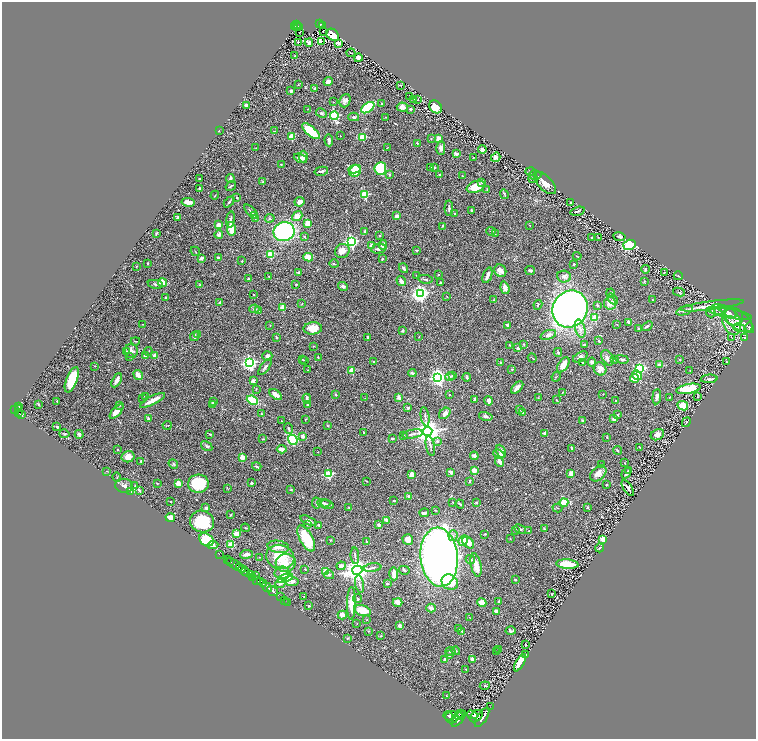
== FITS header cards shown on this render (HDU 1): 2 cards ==
NAXIS1  =                 1508
NAXIS2  =                 1474

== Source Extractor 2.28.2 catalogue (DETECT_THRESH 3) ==
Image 1508 x 1474 px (HDU 1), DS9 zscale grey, zoomed out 1/2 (1 PNG px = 2 x 2 image px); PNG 758 x 741 px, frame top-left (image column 1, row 1474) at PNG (2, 2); each listed source drawn as its Kron ellipse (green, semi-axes under 4 px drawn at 4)
Background 0.715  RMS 0.03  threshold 0.0905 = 3 sigma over >= 5 px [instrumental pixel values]
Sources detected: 551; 23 cannot appear on this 1/2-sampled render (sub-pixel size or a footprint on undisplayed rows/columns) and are neither listed nor drawn; of the other 528, the 500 brightest by FLUX_AUTO listed and drawn (28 fainter detections omitted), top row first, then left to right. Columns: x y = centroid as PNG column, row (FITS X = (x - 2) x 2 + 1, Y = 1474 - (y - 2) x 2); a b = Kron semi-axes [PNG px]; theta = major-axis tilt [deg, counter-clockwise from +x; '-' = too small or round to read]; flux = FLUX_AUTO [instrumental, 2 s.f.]
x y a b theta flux
320 24 2 2 - 57
296 25 2 2 - 95
322 25 2 1 - 14
299 26 2 1 - 21
295 27 2 1 - 9.3
297 27 2 1 - 14
323 31 2 1 - 4.1
300 32 2 1 - 5.2
333 35 7 5 -41 170
321 41 4 3 - 45
298 43 3 1 - 30
309 43 4 3 - 17
338 43 3 2 - 30
351 53 4 1 - 2.6
295 56 3 2 - 5.1
358 58 4 4 - 34
328 81 5 3 - 31
298 85 3 3 - 3.3
401 85 3 3 - 3.3
314 89 3 2 - 7.7
291 91 4 3 - 9.8
410 96 3 1 - 2.6
414 99 3 3 - 7.1
417 100 4 2 - 2.6
345 101 7 5 68 22
333 102 2 2 - 2.6
382 104 3 2 - 4.6
246 105 3 2 - 17
402 107 5 4 - 39
435 107 7 5 -46 93
368 108 7 4 36 250
308 109 3 2 - 3.1
410 109 3 2 - 7.9
321 113 6 3 -26 11
334 116 4 3 - 640
354 117 5 3 - 10
386 117 2 1 - 3.1
219 130 3 2 - 2.4
274 131 3 2 - 3.7
311 131 11 4 -40 170
291 136 3 3 - 190
340 136 2 1 - 3.1
362 137 3 3 - 200
431 139 2 2 - 2.1
439 139 3 3 - 57
329 140 6 3 -87 14
417 143 3 3 - 4.7
256 148 2 2 - 2.5
387 148 3 2 - 2.5
441 148 7 4 -89 20
482 149 4 4 - 22
456 154 2 2 - 56
303 157 6 4 90 32
473 157 2 1 - 3.2
496 157 5 4 - 19
300 158 7 3 -23 18
281 164 3 2 - 2.2
430 167 3 2 - 7.2
434 167 2 2 - 8.9
380 168 6 6 - 260
355 169 6 4 12 89
321 171 7 2 13 11
355 171 6 5 - 110
530 171 5 2 - 3.8
440 174 2 2 - 16
389 175 3 3 - 5.7
535 175 6 5 - 11
462 176 2 2 - 5.1
199 179 2 2 - 5.1
230 179 4 2 - 17
533 179 5 2 - 5.6
263 182 2 2 - 6.7
482 183 4 3 - 6.2
545 183 14 7 -47 54
231 186 5 2 - 5.7
476 187 9 5 20 93
200 189 3 2 - 13
487 189 2 2 - 4.2
504 194 5 2 - 5.2
215 195 4 1 - 2.3
365 195 3 3 - 310
237 198 3 2 - 3
188 202 6 3 -10 50
229 202 6 2 47 8.6
299 202 5 4 - 30
571 202 2 1 - 5.8
449 208 8 2 -89 9.9
471 210 3 2 - 6.5
251 211 9 2 -47 12
577 211 7 2 15 8.4
455 214 3 2 - 6.1
254 216 3 2 - 6.8
297 216 5 4 - 46
397 216 3 3 - 29
178 218 3 2 - 9.7
255 218 3 2 - 4.1
270 218 5 3 - 7.4
231 219 8 3 82 16
307 223 3 3 - 50
219 225 2 2 - 96
530 225 2 2 - 2.1
442 226 3 2 - 2.8
231 229 7 3 -80 130
491 231 5 2 - 4.6
284 232 10 9 - 830
365 232 4 3 - 15
156 233 3 2 - 8.3
495 233 3 2 - 4
219 235 4 3 - 25
380 235 4 3 - 4.7
304 236 3 3 - 6.4
598 237 3 2 - 2.6
619 237 6 3 -10 8.3
591 238 2 2 - 3.7
351 242 4 3 - 1300
383 245 4 4 - 34
629 245 6 5 - 300
371 246 4 3 - 21
379 249 7 4 10 21
416 250 3 2 - 6.1
195 251 5 1 - 2.4
342 251 7 7 - 53
270 254 3 3 - 210
577 256 4 1 - 3.2
218 257 3 3 - 7.2
308 257 5 4 - 64
201 258 3 3 - 25
382 259 3 2 - 4.6
242 261 2 2 - 9.6
147 263 3 2 - 3.7
334 264 5 3 - 5.6
574 264 2 2 - 15
137 266 3 2 - 2.5
404 268 5 3 - 9.1
645 269 4 3 - 10
530 270 5 3 - 14
500 271 6 5 - 35
664 272 2 1 - 2.9
299 273 4 3 - 11
416 275 2 2 - 2.2
438 275 2 2 - 5.2
487 275 8 3 69 25
269 276 3 2 - 2.8
564 276 7 6 - 18
678 276 4 2 - 3.6
249 279 4 3 - 8.9
425 279 7 3 -7 8.4
401 281 5 4 - 22
644 281 3 3 - 5.5
162 282 5 3 - 110
441 283 3 2 - 6.1
155 284 8 3 -9 11
200 285 3 2 - 4.7
296 285 3 2 - 3.2
343 286 5 4 - 13
505 288 6 4 -72 35
679 292 6 3 -8 8.1
611 293 4 2 - 6.5
420 294 4 4 - 2400
254 295 2 2 - 8.5
447 296 3 2 - 2.3
165 298 2 2 - 7.9
613 299 6 4 -50 12
494 300 3 2 - 3.3
652 300 3 2 - 3.4
220 302 4 3 - 7
610 303 6 6 - 44
302 304 3 3 - 3.6
538 305 5 3 - 7.2
597 305 3 2 - 6.4
712 305 32 4 7 93
283 307 2 2 - 130
254 309 5 4 - 14
570 309 19 17 59 3000
718 309 8 5 -1 23
684 310 8 4 20 18
259 311 4 2 - 5.6
727 311 10 4 -29 17
711 313 4 2 - 4.4
730 313 22 4 -10 38
595 317 3 3 - 190
733 317 10 8 -34 34
738 320 16 9 -37 62
628 322 3 3 - 13
731 322 13 9 -71 58
143 324 3 2 - 2.6
617 324 3 2 - 3.4
270 325 2 2 - 2.9
507 325 3 2 - 13
647 326 6 3 39 8.3
313 328 9 6 5 72
639 328 4 2 - 4.4
739 328 6 3 -15 8.8
750 328 5 3 - 21
580 329 9 5 -74 30
403 331 4 3 - 6.3
198 335 2 2 - 4
548 335 8 4 19 21
194 336 5 3 - 11
276 337 3 2 - 5
368 337 3 2 - 8.6
419 337 2 2 - 2.6
744 337 3 3 - 3.7
731 338 4 2 - 3.4
135 341 4 2 - 4
599 341 3 2 - 5.7
524 344 3 3 - 5.6
510 345 3 2 - 3.3
585 345 4 2 - 6.6
313 346 3 2 - 2.6
518 348 4 3 - 9.9
127 351 3 3 - 7.4
131 351 7 6 - 24
148 351 4 2 - 3.6
558 352 4 3 - 7.4
145 356 3 2 - 6.7
155 356 4 3 - 21
267 356 5 4 - 15
129 357 2 2 - 2.5
318 357 3 2 - 5
580 357 8 4 28 15
532 358 5 1 - 2.7
608 358 8 5 -54 19
614 359 2 2 - 2.4
622 359 6 4 -12 9.8
679 359 3 2 - 2.4
303 360 3 2 - 2.9
305 360 3 2 - 3.4
374 362 3 2 - 5.4
500 362 2 2 - 4.9
592 362 4 4 - 14
726 362 3 2 - 3.1
249 363 4 4 - 1600
582 363 2 2 - 4.8
659 364 4 3 - 14
563 365 8 5 57 38
95 366 2 1 - 3.4
265 367 9 3 54 15
640 368 3 3 - 790
512 369 3 3 - 4.6
600 369 7 6 - 51
308 370 3 2 - 3
352 371 2 2 - 100
690 371 2 1 - 3.3
412 373 4 3 - 12
138 375 5 3 - 50
453 375 3 2 - 8.7
637 375 5 4 - 92
438 377 4 4 - 2100
450 377 5 3 - 8.1
467 377 4 2 - 12
556 377 5 2 - 3.6
635 378 4 3 - 91
709 379 8 3 2 15
72 380 13 5 70 180
117 380 8 3 61 26
253 381 4 3 - 21
517 387 7 4 46 28
256 389 2 2 - 2.1
688 389 12 4 11 190
562 392 2 1 - 2.6
276 394 7 4 -39 31
336 394 3 2 - 6.4
603 394 3 2 - 2.1
449 395 2 2 - 3.5
145 397 3 2 - 2.5
657 397 7 3 84 17
669 397 2 2 - 3.2
697 397 3 2 - 2.3
142 398 2 2 - 2.8
365 398 2 2 - 2.5
399 398 2 2 - 76
538 398 3 3 - 4.4
307 399 5 3 - 13
474 399 3 2 - 9.7
152 400 14 3 28 61
252 400 6 4 -23 200
556 400 4 2 - 4.9
57 401 2 2 - 12
489 401 5 3 - 26
616 401 3 2 - 7
213 402 2 2 - 7.9
38 404 4 2 - 5
212 404 4 3 - 22
308 404 2 2 - 20
120 405 3 3 - 4.5
683 406 5 4 - 120
19 407 3 3 - 350
408 408 3 3 - 12
19 409 4 2 - 310
520 409 3 2 - 2.1
15 410 3 2 - 520
19 412 4 2 - 250
116 412 9 4 47 55
445 413 6 4 42 30
523 413 4 3 - 24
262 414 3 2 - 3.2
21 415 4 2 - 220
617 415 3 2 - 4.2
486 416 7 4 -15 11
425 417 10 3 -81 12
148 419 3 3 - 14
306 419 2 1 - 2.7
613 419 4 3 - 12
282 421 3 1 - 2.4
582 421 4 2 - 6.8
686 422 5 2 - 3.2
167 425 4 2 - 4
327 425 3 2 - 3.2
57 427 3 2 - 11
288 428 5 3 - 8.5
428 431 4 4 - 7700
364 432 2 2 - 5.1
544 433 3 2 - 11
64 434 5 3 - 5.5
79 434 4 3 - 16
210 434 4 2 - 5.9
413 434 10 3 10 14
657 435 7 5 27 30
303 436 2 2 - 41
403 436 3 3 - 3.2
607 437 2 2 - 5.6
392 438 3 2 - 5.9
263 439 4 2 - 3.6
293 440 5 4 - 510
437 441 2 2 - 13
207 446 6 3 -32 11
430 446 10 3 -79 10
640 447 3 2 - 5.3
572 448 3 2 - 8.9
118 449 2 1 - 3.5
282 449 5 3 - 27
617 450 4 2 - 4
501 451 7 4 -64 49
318 452 2 2 - 2.3
499 454 6 3 -25 10
474 456 4 3 - 19
128 457 6 5 - 46
242 457 2 2 - 100
141 461 3 2 - 6.1
499 461 6 3 -65 30
625 463 3 2 - 3.7
173 464 5 4 - 9.9
602 464 2 2 - 2.2
257 466 5 3 - 7.3
474 470 3 2 - 160
107 471 2 2 - 3.8
629 471 3 2 - 12
451 472 4 3 - 13
598 473 9 6 43 46
626 473 5 2 - 11
328 474 3 3 - 450
411 474 4 3 - 49
571 474 3 3 - 41
117 477 5 1 - 3
366 481 3 2 - 2.5
470 481 3 2 - 9.2
157 483 2 2 - 3.2
178 483 3 2 - 97
251 483 3 3 - 7.1
198 484 10 9 - 260
606 485 2 2 - 4.9
124 486 9 7 -7 20
135 486 3 2 - 3.2
227 488 3 2 - 3.3
628 488 9 2 -55 13
139 490 4 3 - 10
291 490 3 2 - 2.9
131 491 3 3 - 4.4
409 496 4 3 - 8.3
394 501 2 2 - 6.1
170 502 2 2 - 9.8
453 502 3 2 - 3.5
476 502 2 2 - 11
564 502 4 4 - 120
316 503 6 3 -85 9.1
324 503 6 3 -4 10
327 504 7 3 -24 12
460 504 5 2 - 5.6
587 507 2 2 - 7.7
206 508 3 2 - 17
349 508 3 2 - 4.6
557 508 5 2 - 5
435 510 3 3 - 3.8
424 513 5 2 - 14
230 515 3 2 - 4.2
170 517 5 3 - 53
387 520 4 3 - 20
308 521 9 4 -24 25
202 522 12 11 - 270
308 524 4 3 - 5.4
319 525 3 2 - 3.8
379 525 3 3 - 12
245 528 4 2 - 3.9
520 529 6 4 -26 11
544 529 3 3 - 4.1
516 531 3 3 - 10
529 531 4 2 - 4.1
236 534 4 3 - 74
485 534 2 2 - 3.3
453 536 5 4 - 17
306 538 14 6 -62 190
408 539 5 5 - 41
510 539 3 2 - 2.5
603 539 3 3 - 240
206 540 7 6 - 240
330 540 4 2 - 3
463 540 5 4 - 45
367 541 3 2 - 5
468 543 7 5 -47 43
213 545 5 3 - 17
231 545 3 3 - 230
278 547 11 6 -10 53
600 548 4 2 - 5.9
219 554 2 1 - 27
246 554 6 4 7 23
355 556 8 2 -86 8.9
259 557 3 2 - 2.1
280 557 14 12 -14 160
439 557 29 18 -85 4800
228 559 3 1 - 160
470 559 5 4 - 7.7
231 562 3 2 - 290
286 563 10 9 - 84
567 564 11 4 -4 130
236 565 11 3 -33 1300
476 565 12 5 -78 54
341 566 4 4 - 33
239 568 2 2 - 320
373 568 9 3 7 10
305 569 2 2 - 4.7
357 570 5 4 - 6500
404 570 5 3 - 5.9
244 571 6 3 -42 2900
325 571 4 3 - 51
282 573 7 6 - 37
250 574 3 3 - 1000
394 574 6 3 -89 40
329 575 5 3 - 7.4
256 576 2 1 - 92
253 578 3 2 - 370
285 578 8 4 20 190
515 579 3 2 - 6.4
257 580 4 3 - 420
261 581 4 3 - 510
292 581 6 5 - 26
450 582 9 7 -33 110
264 583 3 2 - 200
280 584 5 4 - 11
360 584 9 3 -79 12
387 584 2 2 - 18
267 587 6 2 -34 1400
272 591 6 2 -37 1600
552 594 2 2 - 2.9
304 596 2 2 - 2.7
280 597 2 1 - 30
358 598 4 4 - 7.6
284 600 2 1 - 37
499 601 2 2 - 18
287 602 2 1 - 3.6
398 602 5 4 - 26
351 603 16 4 89 95
482 603 5 4 - 61
309 606 3 2 - 4.1
431 608 5 4 - 21
362 610 9 5 -16 98
496 611 4 3 - 33
342 615 5 3 - 38
469 617 4 2 - 4
367 619 2 2 - 3.4
357 624 2 2 - 4.2
399 626 4 3 - 16
459 629 2 2 - 21
368 631 3 3 - 4.3
462 631 3 2 - 4.2
511 631 5 4 - 16
381 636 3 2 - 2.9
347 638 3 3 - 3.7
526 645 2 2 - 2.5
499 650 4 3 - 5.8
450 651 5 3 - 8.5
456 651 4 2 - 5.1
497 651 2 2 - 2.3
449 655 3 3 - 7
526 655 2 2 - 4.7
444 659 4 3 - 9.1
472 659 4 2 - 28
520 663 10 3 60 140
466 669 2 2 - 3.4
485 686 5 3 - 5.2
446 696 2 1 - 2.2
491 707 2 1 - 5.2
461 714 3 2 - 320
472 715 5 3 - 2300
448 716 5 2 - 1300
458 716 4 3 - 1300
476 716 7 5 42 4100
452 717 6 6 - 4700
482 717 11 5 58 6200
459 719 10 4 51 3900
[28 fainter detections neither listed nor drawn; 23 sub-pixel or undisplayed-footprint detections neither listed nor drawn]